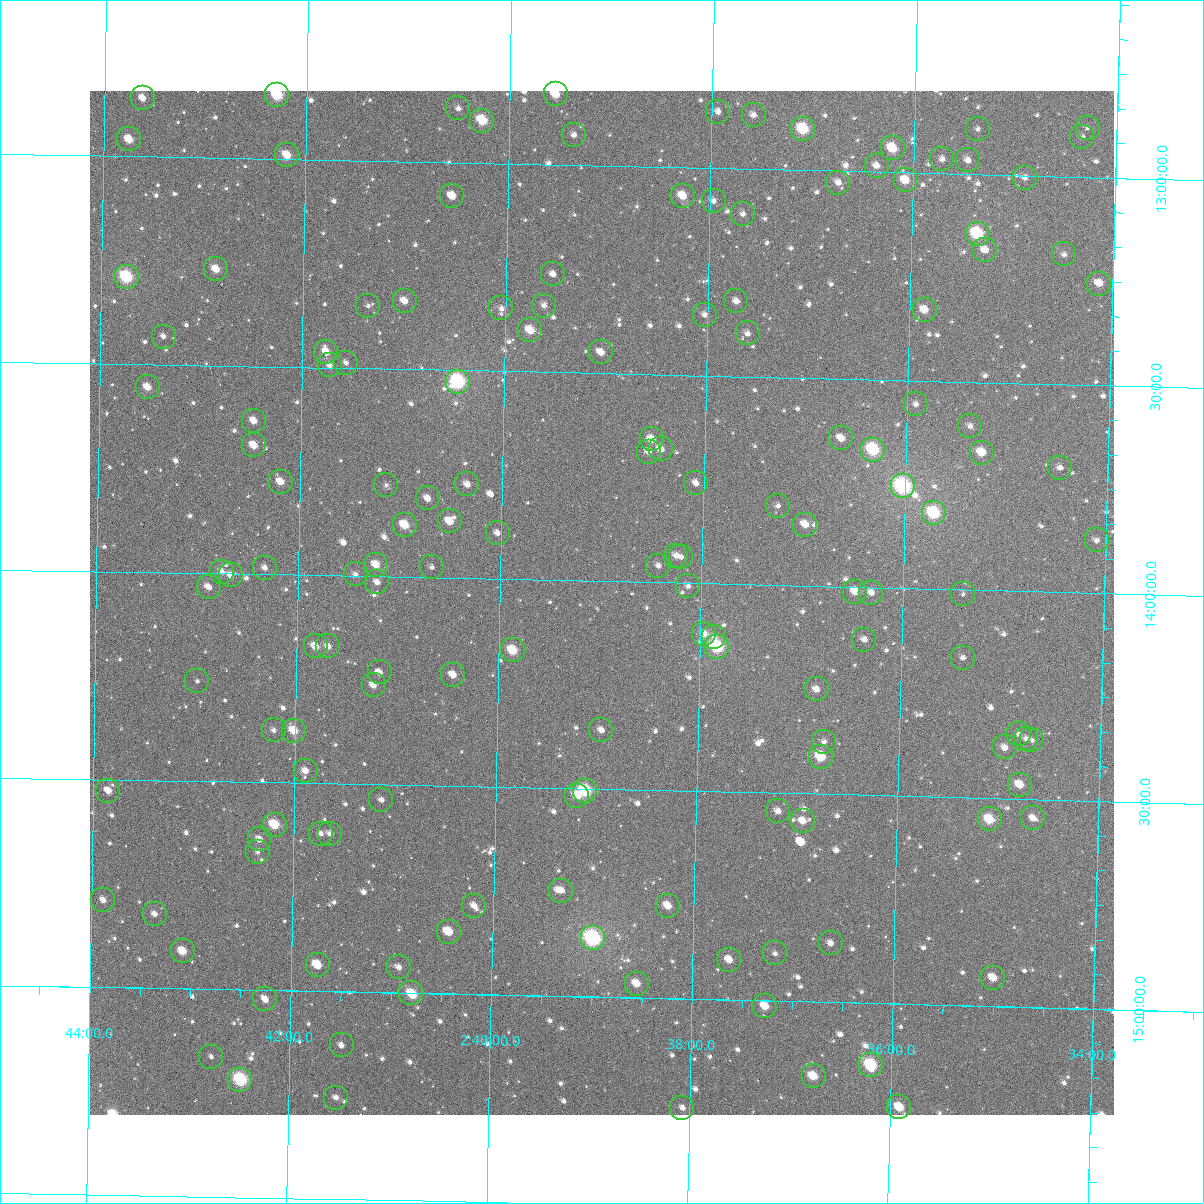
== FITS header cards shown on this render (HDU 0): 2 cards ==
NAXIS1  =                 1024
NAXIS2  =                 1024

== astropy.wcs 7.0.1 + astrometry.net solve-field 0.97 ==
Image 1024 x 1024 px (HDU 0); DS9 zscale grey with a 90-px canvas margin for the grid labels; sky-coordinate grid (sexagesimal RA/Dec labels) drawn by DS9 from the SOLVED WCS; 150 Tycho-2 reference stars matched to detected sources circled (green)
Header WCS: RA---TAN-SIP/DEC--TAN-SIP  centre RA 02:39:00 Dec +14:03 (39.75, +14.05 deg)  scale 8.66 arcsec/px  FOV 147.8' x 147.9'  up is +179 deg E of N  parity flipped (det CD > 0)
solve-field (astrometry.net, Tycho-2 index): VERIFIED the header's WCS against the Tycho-2 star catalogue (verified at 6 index scales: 16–150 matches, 0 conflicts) and refined it, rather than solving blind
Solved WCS: RA---TAN-SIP/DEC--TAN-SIP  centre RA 02:39:00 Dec +14:03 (39.75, +14.05 deg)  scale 8.66 arcsec/px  FOV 147.8' x 147.9'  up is +179 deg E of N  parity flipped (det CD > 0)
The solver's refit moves the header's centre by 0.062 arcsec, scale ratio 1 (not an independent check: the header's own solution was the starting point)
Tycho-2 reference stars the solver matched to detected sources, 150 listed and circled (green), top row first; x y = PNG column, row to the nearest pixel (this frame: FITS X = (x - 90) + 1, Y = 1024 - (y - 91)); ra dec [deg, ICRS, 3 dp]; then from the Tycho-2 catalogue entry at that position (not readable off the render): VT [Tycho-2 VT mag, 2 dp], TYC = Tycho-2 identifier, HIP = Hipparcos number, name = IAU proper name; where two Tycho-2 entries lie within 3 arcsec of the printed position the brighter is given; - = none
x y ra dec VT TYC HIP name
556 94 39.886 +12.830 9.62 645-1060-1 - -
277 95 40.573 +12.846 8.68 645-1087-1 12626 -
143 98 40.904 +12.860 10.70 646-161-1 - -
458 108 40.125 +12.870 11.43 645-917-1 - -
718 112 39.484 +12.864 11.07 645-1212-1 - -
754 115 39.396 +12.871 11.37 645-788-1 - -
482 121 40.065 +12.898 9.20 645-1130-1 - -
1088 128 38.572 +12.882 12.36 645-519-1 - -
803 129 39.274 +12.902 8.76 645-880-1 12198 -
978 129 38.843 +12.891 11.74 645-1051-1 - -
574 135 39.839 +12.928 11.73 645-899-1 - -
1082 137 38.585 +12.904 11.96 645-589-1 - -
129 139 40.936 +12.960 9.90 646-121-1 - -
893 148 39.052 +12.943 9.43 645-838-1 - -
287 155 40.546 +12.991 9.94 645-777-1 - -
942 159 38.928 +12.966 11.61 645-808-1 - -
968 160 38.865 +12.967 11.38 645-807-1 - -
877 166 39.090 +12.986 11.00 645-527-1 - -
1025 178 38.724 +13.006 11.81 645-1229-1 - -
906 180 39.017 +13.019 9.90 645-748-1 - -
838 183 39.184 +13.028 10.98 645-736-1 - -
452 196 40.137 +13.081 10.20 645-669-1 - -
683 196 39.567 +13.069 10.21 645-578-1 - -
714 201 39.491 +13.080 11.44 645-1265-1 - -
743 214 39.418 +13.109 11.56 645-1129-1 - -
978 234 38.837 +13.143 8.37 645-647-1 12049 -
985 250 38.817 +13.182 11.16 645-291-1 - -
1064 254 38.622 +13.187 12.24 645-794-1 - -
216 269 40.716 +13.268 10.17 645-1245-1 - -
553 274 39.883 +13.264 11.41 645-1191-1 - -
127 277 40.937 +13.290 8.25 646-92-1 12738 -
1099 284 38.533 +13.255 10.66 645-926-1 - -
405 301 40.249 +13.336 10.56 645-1184-1 - -
736 301 39.429 +13.319 11.11 645-158-1 - -
368 306 40.339 +13.349 12.31 645-686-1 - -
544 306 39.904 +13.340 11.33 645-684-1 - -
501 308 40.009 +13.349 11.35 645-694-1 - -
925 310 38.963 +13.329 10.50 645-1165-1 - -
705 315 39.506 +13.354 11.61 645-940-1 - -
530 330 39.937 +13.401 9.95 645-986-1 - -
748 333 39.399 +13.396 11.68 645-1005-1 - -
164 337 40.842 +13.433 11.68 645-1016-1 12710 -
326 352 40.440 +13.463 10.35 645-1043-1 - -
601 352 39.761 +13.450 10.78 645-223-1 - -
346 363 40.390 +13.488 12.07 645-1157-1 - -
330 365 40.432 +13.495 11.67 645-914-1 - -
458 382 40.113 +13.527 7.65 645-231-1 12461 -
148 387 40.881 +13.555 10.34 646-228-1 - -
916 404 38.979 +13.557 11.57 645-949-1 - -
254 421 40.617 +13.632 10.56 645-730-1 - -
970 426 38.843 +13.606 11.65 645-1138-1 - -
841 438 39.162 +13.643 10.42 645-441-1 - -
652 439 39.631 +13.656 10.34 645-742-1 - -
254 445 40.615 +13.690 10.20 645-591-1 - -
661 449 39.607 +13.680 10.69 645-713-1 - -
873 450 39.082 +13.668 8.35 645-947-1 12137 -
649 452 39.638 +13.686 11.23 645-419-1 - -
982 453 38.813 +13.669 9.76 645-50-1 - -
1060 468 38.618 +13.701 11.65 645-1224-1 - -
281 482 40.547 +13.777 10.36 645-288-1 - -
696 483 39.518 +13.759 11.04 645-1046-1 - -
467 484 40.085 +13.774 11.03 645-771-1 - -
386 485 40.286 +13.779 11.78 645-1026-1 - -
903 486 39.005 +13.755 7.32 645-789-1 12111 -
428 498 40.182 +13.810 11.09 645-179-1 - -
778 506 39.314 +13.809 11.81 645-580-1 - -
934 513 38.927 +13.817 8.29 645-741-1 12079 -
450 521 40.127 +13.864 10.47 645-82-1 - -
405 525 40.238 +13.875 9.89 645-2-1 - -
805 525 39.246 +13.853 10.72 645-6-1 - -
498 533 40.007 +13.890 12.03 645-60-1 - -
1097 540 38.523 +13.873 11.83 645-104-1 - -
676 556 39.563 +13.935 11.11 645-1058-1 - -
681 557 39.551 +13.938 11.83 645-729-1 - -
376 565 40.307 +13.972 10.50 645-1001-1 - -
658 566 39.607 +13.960 11.56 645-362-1 - -
432 567 40.168 +13.975 12.54 645-567-1 - -
265 568 40.582 +13.984 11.30 645-618-1 - -
222 572 40.689 +13.995 11.34 645-346-1 - -
356 574 40.358 +13.996 11.51 645-392-1 - -
231 575 40.667 +14.004 11.61 645-447-1 - -
377 582 40.303 +14.014 10.93 645-315-1 - -
688 586 39.532 +14.007 11.61 645-75-1 - -
209 587 40.721 +14.033 10.71 645-531-1 - -
855 592 39.117 +14.011 10.52 645-563-1 - -
871 593 39.078 +14.013 11.07 645-306-1 - -
963 594 38.851 +14.010 12.25 645-792-1 - -
704 634 39.489 +14.121 11.07 645-1030-1 - -
714 637 39.464 +14.128 11.77 645-80-1 - -
864 640 39.092 +14.126 10.78 645-134-1 - -
316 646 40.453 +14.171 10.30 645-656-1 - -
328 646 40.421 +14.171 11.02 645-185-1 - -
717 647 39.457 +14.151 8.12 645-565-1 12258 -
513 650 39.964 +14.171 9.36 645-476-1 - -
963 658 38.846 +14.164 11.66 645-1142-1 - -
380 672 40.293 +14.231 11.30 645-497-1 - -
453 675 40.111 +14.233 10.49 645-1102-1 - -
197 681 40.745 +14.260 12.20 645-126-1 - -
374 685 40.308 +14.262 10.93 645-128-1 - -
817 689 39.208 +14.249 10.98 645-832-1 - -
274 730 40.553 +14.375 11.32 645-209-1 - -
601 730 39.740 +14.359 11.15 645-45-1 - -
294 731 40.503 +14.375 9.65 645-107-1 - -
1019 734 38.703 +14.344 12.04 645-15-1 - -
1026 739 38.685 +14.355 11.85 645-826-1 - -
1032 740 38.669 +14.358 12.59 645-94-1 - -
824 742 39.186 +14.374 11.99 645-649-1 - -
1005 747 38.737 +14.377 11.31 645-406-1 - -
821 757 39.193 +14.411 9.23 645-22-1 - -
306 771 40.472 +14.471 10.76 645-313-1 - -
1020 785 38.697 +14.466 10.18 645-1226-1 - -
108 791 40.961 +14.527 10.42 646-108-1 - -
585 791 39.776 +14.505 8.66 645-1010-1 12359 -
577 796 39.796 +14.517 9.73 645-703-1 - -
381 800 40.282 +14.537 11.52 645-119-1 - -
778 811 39.296 +14.544 11.31 645-438-1 - -
1033 818 38.663 +14.545 11.40 645-321-1 - -
990 819 38.770 +14.551 9.28 645-1176-1 12025 -
803 821 39.234 +14.566 10.39 645-217-1 - -
275 825 40.547 +14.602 9.08 645-867-1 12616 -
321 834 40.432 +14.621 11.36 645-696-1 - -
330 834 40.408 +14.621 11.51 645-159-1 - -
260 839 40.583 +14.638 11.02 645-1116-1 - -
258 852 40.587 +14.669 12.10 645-178-1 - -
561 891 39.831 +14.747 10.99 645-170-1 - -
103 900 40.970 +14.790 10.91 646-54-1 - -
474 906 40.048 +14.787 11.06 645-469-1 - -
668 906 39.565 +14.778 10.20 645-95-1 - -
155 914 40.841 +14.822 11.24 645-623-1 - -
449 932 40.109 +14.851 10.26 645-24-1 - -
593 938 39.749 +14.860 7.36 645-253-1 12349 -
831 943 39.157 +14.859 11.31 645-549-1 - -
183 951 40.770 +14.910 9.63 645-13-1 - -
775 953 39.295 +14.887 12.15 645-277-1 - -
729 960 39.409 +14.904 10.59 645-269-1 - -
318 965 40.434 +14.937 9.89 645-504-1 - -
399 967 40.231 +14.940 11.30 645-211-1 - -
993 978 38.751 +14.932 10.60 645-796-1 - -
637 984 39.638 +14.967 10.35 645-765-1 - -
411 993 40.199 +15.001 9.69 1223-1661-1 - -
265 999 40.562 +15.023 10.66 1223-1555-1 - -
765 1006 39.317 +15.014 10.17 1216-1721-1 - -
342 1045 40.370 +15.130 11.40 1223-1624-1 - -
211 1057 40.694 +15.163 12.08 1223-1626-1 - -
871 1065 39.050 +15.149 8.52 1216-1631-1 12125 -
814 1076 39.192 +15.179 9.66 1216-1662-1 - -
240 1080 40.620 +15.217 8.01 1223-1617-1 12646 -
336 1098 40.381 +15.256 11.50 1223-1574-1 - -
899 1107 38.976 +15.249 9.79 1216-1411-1 - -
682 1108 39.517 +15.263 11.10 1216-1408-1 - -